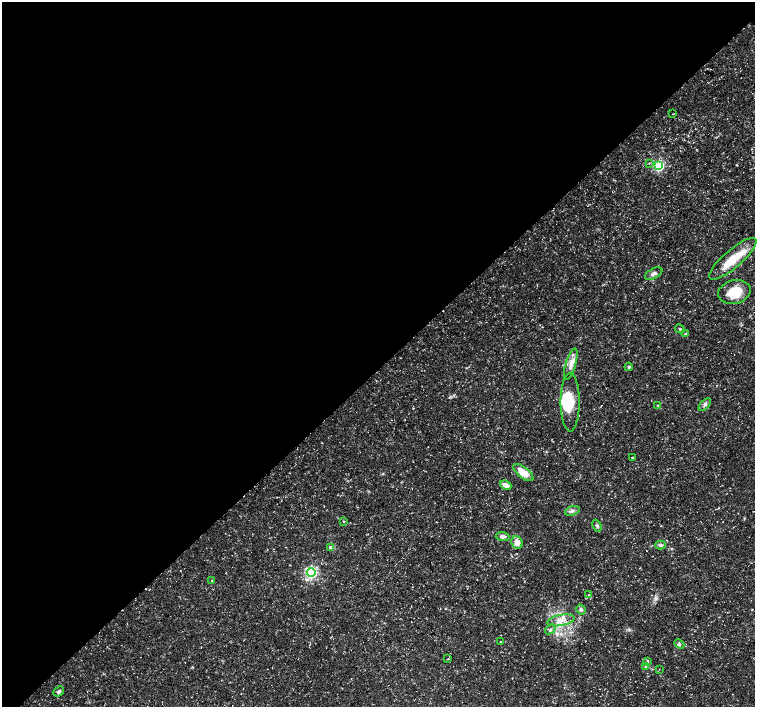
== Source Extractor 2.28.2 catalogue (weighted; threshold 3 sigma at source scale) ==
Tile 5 of 4 x 4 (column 1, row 2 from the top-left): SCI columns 7-1511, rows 3041-4449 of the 6028 x 6015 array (HDU 1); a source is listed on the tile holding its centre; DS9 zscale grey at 2 x 2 block average (1 PNG px = mean of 2 x 2 image px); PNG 757 x 709 px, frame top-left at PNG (2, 2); each listed source drawn as its Kron ellipse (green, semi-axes under 4 px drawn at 4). Shown black and unused: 52% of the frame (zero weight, under 3 of 5 exposures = <1% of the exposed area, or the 3 px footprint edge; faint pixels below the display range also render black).
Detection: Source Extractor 2.28.2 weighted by HDU 2 'WHT'; one run over the whole footprint, this tile lists its part. Background 0.0414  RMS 0.0028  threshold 0.0125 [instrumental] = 3 sigma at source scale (4.5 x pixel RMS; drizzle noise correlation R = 1.50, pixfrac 1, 0.0396/0.0396 arcsec/px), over >= 5 px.
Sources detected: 40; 2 inside a brighter object's white glare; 1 cosmic-ray / hot-pixel residue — neither listed nor drawn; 1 inside a brighter listed object's ellipse — not listed separately; the other 36 listed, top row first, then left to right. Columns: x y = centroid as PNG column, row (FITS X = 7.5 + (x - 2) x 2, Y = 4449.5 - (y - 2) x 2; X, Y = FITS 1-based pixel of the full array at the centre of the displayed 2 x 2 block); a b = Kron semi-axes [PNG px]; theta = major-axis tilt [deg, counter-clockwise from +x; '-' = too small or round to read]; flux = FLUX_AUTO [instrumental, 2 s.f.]
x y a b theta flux
673 114 3 2 - 0.27
649 163 3 2 - 0.59
659 166 4 4 - 90
733 259 30 9 41 19
654 274 9 5 28 2.3
734 292 16 11 15 15
680 329 5 3 - 0.75
686 334 4 3 - 0.76
571 364 16 5 73 5
629 367 4 4 - 1.1
570 402 29 9 -90 16
658 405 3 3 - 0.52
705 405 8 3 49 1.6
632 458 2 2 - 1
523 472 12 5 -38 10
506 485 6 4 -24 4.8
572 511 7 4 21 2
343 522 3 2 - 0.47
597 526 6 3 -67 1.2
503 536 7 4 -3 2
517 542 6 5 - 5.5
660 545 5 4 - 1.3
331 548 3 3 - 8.1
311 572 4 4 - 120
212 581 4 3 - 0.66
589 595 2 2 - 0.33
581 609 5 4 - 1.5
561 620 14 5 11 5.9
550 629 6 3 39 1.2
500 642 3 2 - 0.45
679 644 5 3 - 1.3
448 659 2 2 - 0.31
648 661 3 2 - 0.49
646 666 4 3 - 0.68
659 669 2 2 - 0.21
59 691 6 4 42 1.6
Diffuse or blended objects may show on this block-average render without a row.